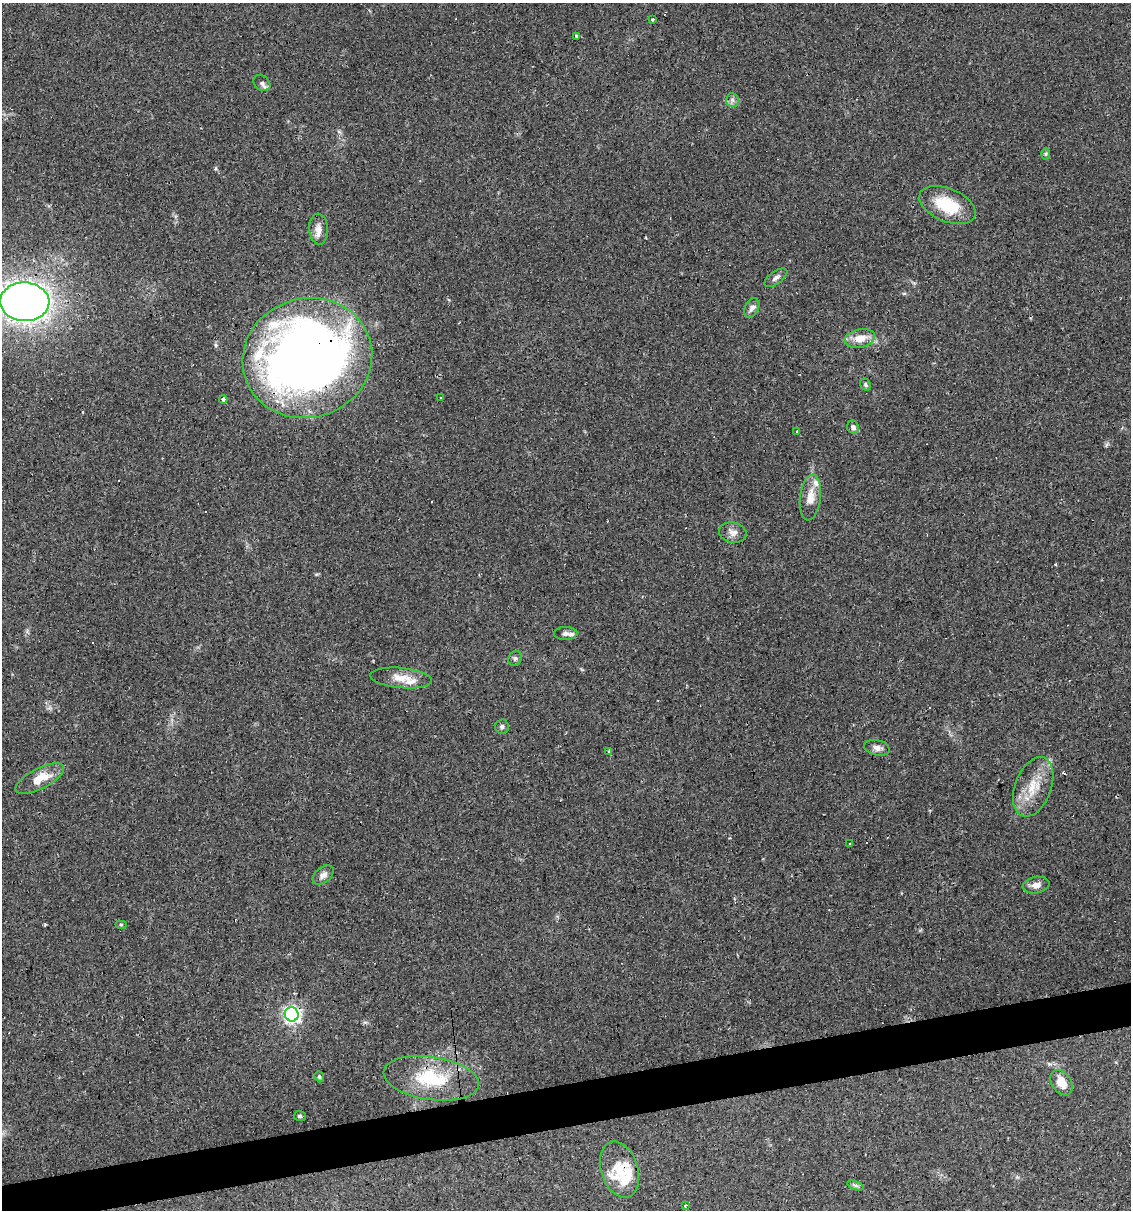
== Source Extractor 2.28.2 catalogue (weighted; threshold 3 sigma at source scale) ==
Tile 7 of 4 x 4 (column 3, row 2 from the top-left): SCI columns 2325-3453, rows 2417-3624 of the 4603 x 4832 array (HDU 1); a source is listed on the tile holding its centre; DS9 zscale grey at full resolution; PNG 1133 x 1212 px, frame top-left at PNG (2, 3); each listed source drawn as its Kron ellipse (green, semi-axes under 4 px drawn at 4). Shown black and unused: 4% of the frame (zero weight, under 2 of 3 exposures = <1% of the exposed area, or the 3 px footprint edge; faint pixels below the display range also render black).
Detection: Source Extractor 2.28.2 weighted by HDU 2 'WHT'; one run over the whole footprint, this tile lists its part. Background 0.0829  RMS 0.0064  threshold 0.0286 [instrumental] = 3 sigma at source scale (4.5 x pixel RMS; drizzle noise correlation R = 1.50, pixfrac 1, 0.0396/0.0396 arcsec/px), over >= 5 px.
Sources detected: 63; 1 inside a brighter object's white glare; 16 cosmic-ray / hot-pixel residue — neither listed nor drawn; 7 inside a brighter listed object's ellipse — not listed separately; the other 39 listed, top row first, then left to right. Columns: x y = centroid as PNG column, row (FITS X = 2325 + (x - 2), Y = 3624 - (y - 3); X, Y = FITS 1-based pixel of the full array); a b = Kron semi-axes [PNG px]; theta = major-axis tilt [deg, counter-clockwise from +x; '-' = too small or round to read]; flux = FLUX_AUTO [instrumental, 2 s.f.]
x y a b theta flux
652 19 3 3 - 3.4
577 37 4 3 - 4.6
262 83 9 7 -41 2
732 100 7 6 - 2
1046 154 6 4 88 0.87
947 205 30 16 -23 25
319 229 15 9 -85 5.2
776 278 13 6 35 2.5
25 302 24 19 -3 490
752 308 10 7 63 2.7
860 338 15 9 11 8.5
307 358 65 59 17 660
865 385 6 5 - 1.1
440 398 3 3 - 1.4
223 399 4 3 - 5.4
853 427 6 6 - 2.1
797 431 3 2 - 0.91
810 497 23 10 83 8.7
733 532 14 10 -12 3.9
566 633 11 6 2 2.2
515 658 8 6 55 1.6
401 678 31 10 -6 10
502 726 7 6 - 1.4
877 748 13 7 -13 3.3
608 751 4 3 - 1.3
40 779 27 10 27 12
1033 787 31 18 69 17
850 844 3 2 - 0.6
323 875 12 7 38 3.3
1036 885 13 8 11 3.9
121 925 6 4 0 0.7
292 1014 7 7 - 200
319 1077 6 4 -70 0.86
431 1078 48 21 -8 35
1061 1083 14 9 -55 9.8
300 1116 6 5 - 1.1
620 1169 29 18 -73 18
855 1185 9 4 -19 1.3
685 1205 3 2 - 0.94
Overlapping masked pixels (flux is a lower limit): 2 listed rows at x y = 307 358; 292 1014
Isophote crosses this tile's border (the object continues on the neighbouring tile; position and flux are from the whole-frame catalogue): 1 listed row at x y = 25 302